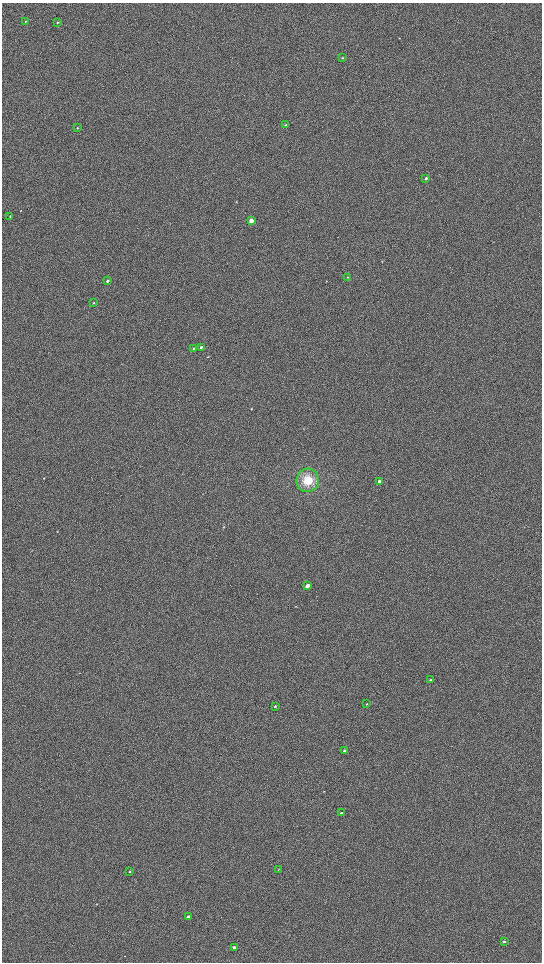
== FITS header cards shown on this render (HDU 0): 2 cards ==
NAXIS1  =                 1080 / length of data axis 1
NAXIS2  =                 1920 / length of data axis 2

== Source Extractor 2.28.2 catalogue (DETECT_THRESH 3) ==
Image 1080 x 1920 px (HDU 0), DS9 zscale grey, zoomed out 1/2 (1 PNG px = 2 x 2 image px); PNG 544 x 964 px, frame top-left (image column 1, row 1919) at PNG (2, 3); each listed source drawn as its Kron ellipse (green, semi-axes under 4 px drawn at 4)
Background 907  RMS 120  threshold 369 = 3 sigma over >= 5 px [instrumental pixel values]
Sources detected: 26; all 26 listed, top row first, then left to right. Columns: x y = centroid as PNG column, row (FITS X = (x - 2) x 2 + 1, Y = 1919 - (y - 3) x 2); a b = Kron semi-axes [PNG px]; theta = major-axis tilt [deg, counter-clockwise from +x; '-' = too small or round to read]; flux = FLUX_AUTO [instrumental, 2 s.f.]
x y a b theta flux
26 21 3 2 - 11000
57 22 3 2 - 18000
342 58 3 2 - 16000
286 125 3 3 - 17000
77 128 3 2 - 13000
426 178 3 3 - 28000
10 216 3 2 - 9800
251 221 3 3 - 180000
347 277 2 2 - 8600
107 281 3 2 - 29000
93 303 3 2 - 10000
201 347 4 3 - 28000
194 348 3 2 - 18000
308 480 12 11 - 410000
379 481 3 3 - 44000
307 586 3 3 - 170000
431 680 3 2 - 20000
367 704 3 1 - 7800
275 706 3 2 - 21000
345 751 3 2 - 51000
341 813 3 2 - 40000
279 869 3 1 - 8200
130 872 3 2 - 18000
189 917 3 2 - 110000
504 942 3 2 - 40000
234 947 3 2 - 69000